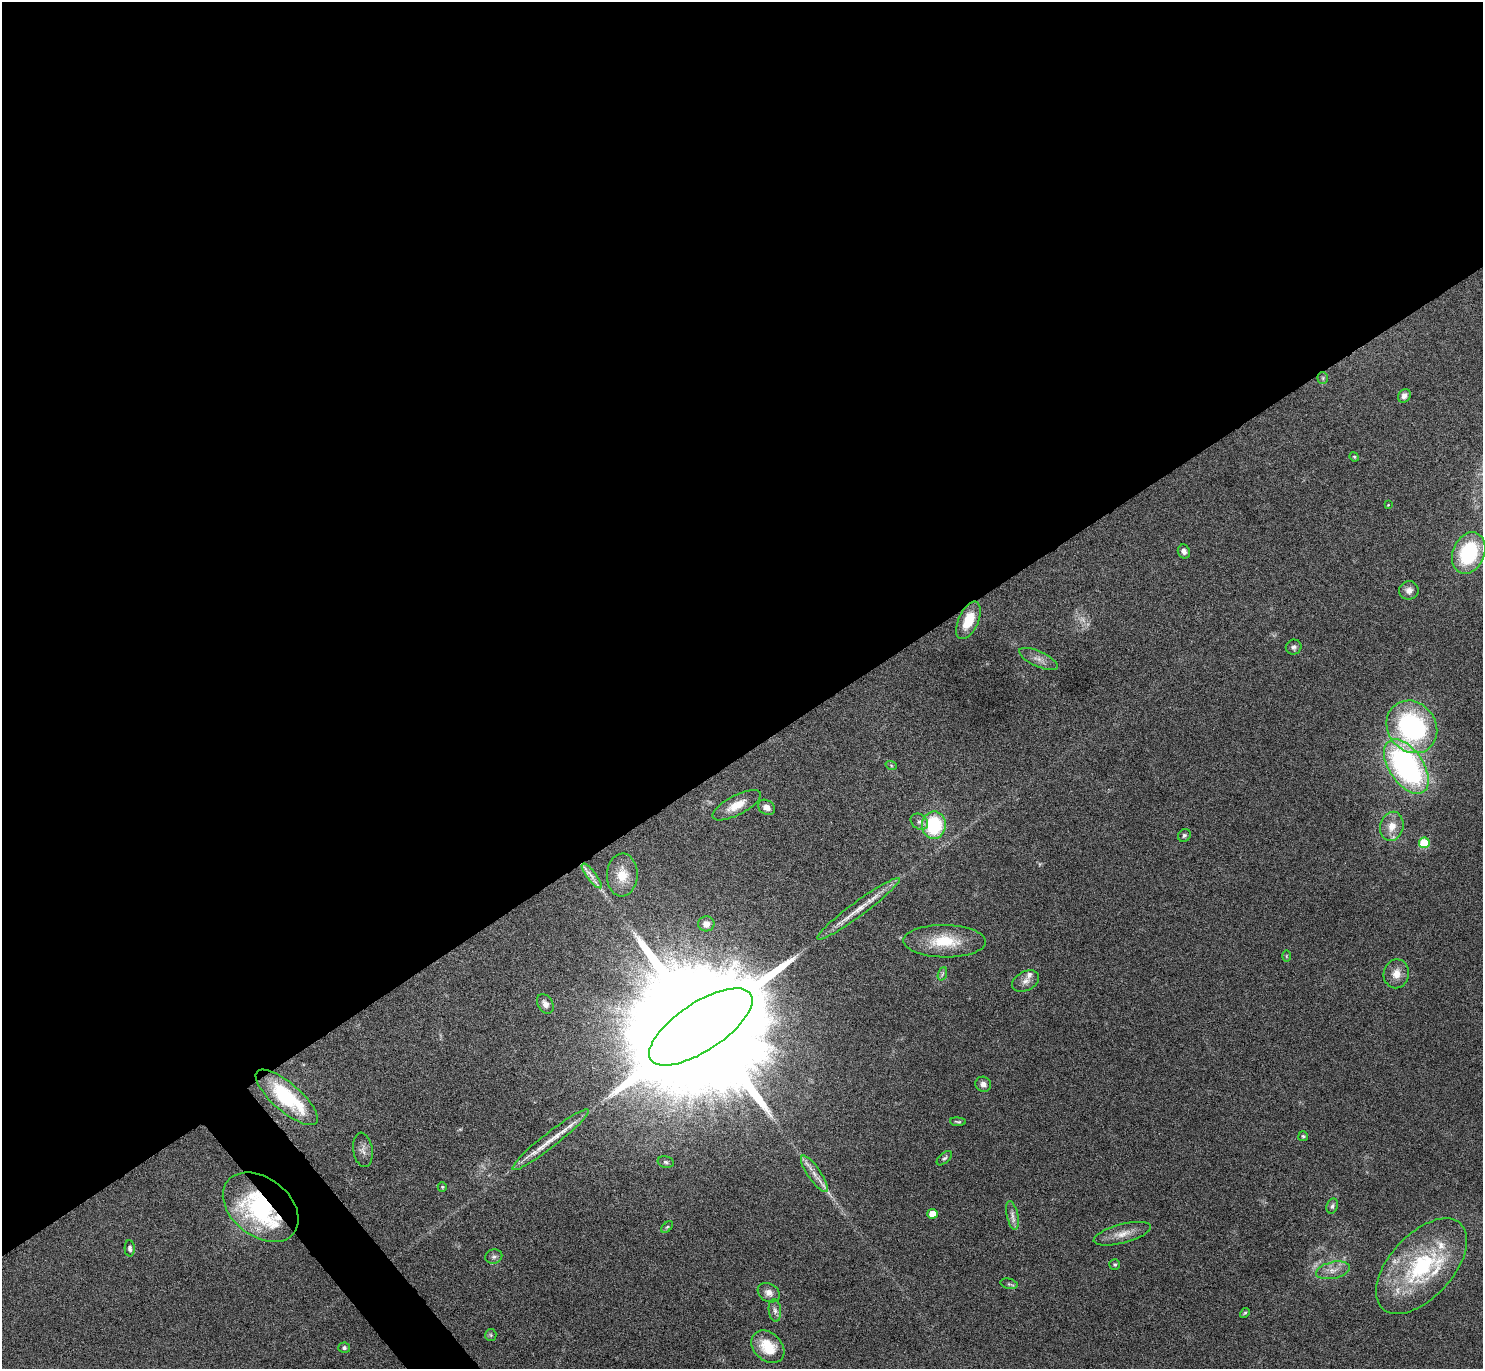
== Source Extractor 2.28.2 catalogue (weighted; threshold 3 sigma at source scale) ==
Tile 2 of 4 x 4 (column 2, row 1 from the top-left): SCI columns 1482-2962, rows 4259-5625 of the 5928 x 5923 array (HDU 1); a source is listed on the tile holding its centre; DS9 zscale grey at full resolution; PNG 1485 x 1371 px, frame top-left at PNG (2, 2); each listed source drawn as its Kron ellipse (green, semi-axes under 4 px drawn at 4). Shown black and unused: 56% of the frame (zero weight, under 4 of 8 exposures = <1% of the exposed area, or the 3 px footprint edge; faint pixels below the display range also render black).
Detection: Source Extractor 2.28.2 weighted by HDU 2 'WHT'; one run over the whole footprint, this tile lists its part. Background 0.0656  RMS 0.005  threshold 0.0205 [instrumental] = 3 sigma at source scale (4.09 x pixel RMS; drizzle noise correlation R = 1.36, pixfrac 0.8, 0.05/0.05 arcsec/px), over >= 5 px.
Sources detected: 69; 2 too faint to see at this stretch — neither listed nor drawn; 8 inside a brighter listed object's ellipse — not listed separately; the other 59 listed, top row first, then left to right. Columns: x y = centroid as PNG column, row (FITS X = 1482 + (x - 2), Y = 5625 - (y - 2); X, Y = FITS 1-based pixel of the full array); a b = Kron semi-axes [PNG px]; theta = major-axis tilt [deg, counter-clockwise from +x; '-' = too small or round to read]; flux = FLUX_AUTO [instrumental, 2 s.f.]
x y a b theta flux
1323 378 6 5 - 0.74
1404 396 7 6 - 2.4
1354 457 5 4 - 0.52
1388 505 4 3 - 0.35
1184 551 7 6 - 2
1469 553 21 15 67 38
1409 590 10 9 - 2.8
968 620 20 10 66 12
1294 647 8 7 - 1.5
1038 659 21 7 -24 3.6
1412 727 27 24 -53 76
891 765 6 3 -20 0.56
1406 767 31 17 -56 120
737 805 27 10 28 7.7
766 807 9 7 -33 2.8
919 822 9 7 -39 1.7
934 825 13 12 - 32
1392 826 15 11 76 6.3
1184 835 7 6 - 0.97
1424 843 5 5 - 19
622 875 21 15 88 9.1
592 876 15 4 -52 2.5
858 909 51 7 36 9.3
706 924 8 7 - 3.5
945 941 41 16 -1 18
1286 956 6 4 90 0.53
942 974 7 4 70 0.94
1396 974 14 12 80 5
1026 981 14 9 27 3.1
545 1004 10 7 -59 2.5
701 1027 60 24 33 49000
983 1084 8 7 - 2.2
287 1097 39 14 -41 38
958 1122 8 3 -5 0.7
1303 1136 5 5 - 0.71
550 1140 48 7 38 9.3
363 1150 17 9 -82 2.9
944 1158 9 5 41 0.99
666 1162 8 5 -13 1
814 1174 22 6 -55 4.5
442 1187 5 4 - 0.57
1332 1206 7 5 71 1.2
261 1207 42 29 -38 64
932 1214 5 5 - 6
1012 1215 14 5 -78 2.5
667 1227 7 4 44 0.77
1122 1234 29 9 15 5.9
130 1248 8 5 -88 1.1
494 1257 8 7 - 1.3
1115 1265 5 5 - 0.64
1421 1266 58 31 48 54
1333 1270 17 8 12 4.2
1009 1284 8 5 -15 0.91
769 1293 11 9 -31 3.1
775 1310 11 6 -83 1.8
1245 1313 5 4 - 0.61
491 1335 6 5 - 0.76
768 1347 18 13 -44 12
344 1348 6 5 - 1.1
Overlapping masked pixels (flux is a lower limit): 1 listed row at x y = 261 1207